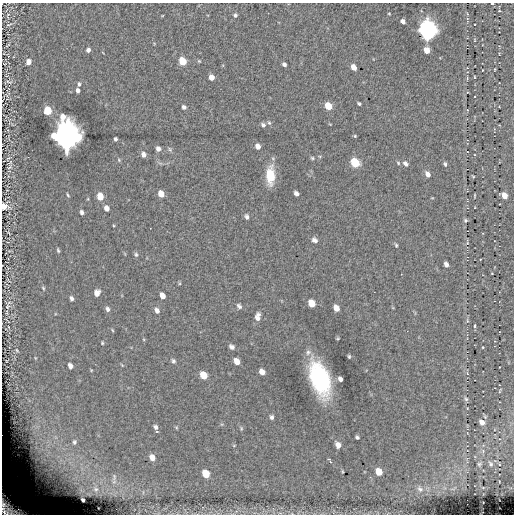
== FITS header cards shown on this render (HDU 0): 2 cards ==
NAXIS1  =                  512
NAXIS2  =                  512

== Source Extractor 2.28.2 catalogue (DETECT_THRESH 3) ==
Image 512 x 512 px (HDU 0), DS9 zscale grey, 1 PNG px = 1 image px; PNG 516 x 516 px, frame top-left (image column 1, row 512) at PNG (2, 3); no overlay
Background 0.331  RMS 5.2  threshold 15.7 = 3 sigma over >= 5 px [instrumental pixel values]
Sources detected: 114; all 114 listed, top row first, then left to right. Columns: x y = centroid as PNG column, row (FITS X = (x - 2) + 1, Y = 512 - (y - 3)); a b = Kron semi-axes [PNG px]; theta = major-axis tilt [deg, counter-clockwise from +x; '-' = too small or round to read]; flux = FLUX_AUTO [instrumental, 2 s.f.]
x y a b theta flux
492 4 3 2 - 1800
499 11 2 2 - 210
389 13 5 3 - 330
235 15 4 4 - 670
403 21 5 4 - 1800
9 24 6 2 15 310
428 31 7 6 - 240000
88 50 4 4 - 1300
426 50 5 5 - 3700
182 61 5 5 - 13000
199 61 5 3 - 330
28 62 4 4 - 3700
284 64 4 4 - 900
354 67 5 4 - 3100
495 69 3 2 - 240
482 70 3 2 - 190
211 77 5 4 - 2900
474 77 3 2 - 240
467 78 5 2 - 280
9 82 9 3 -16 450
79 84 5 4 - 680
78 90 4 4 - 1400
359 104 5 4 - 520
328 106 6 5 - 6800
184 107 5 4 - 880
48 110 5 5 - 16000
269 123 5 4 - 480
263 125 5 5 - 730
499 125 2 2 - 180
67 136 10 8 -77 850000
355 136 4 3 - 360
115 139 4 3 - 770
258 146 5 4 - 1700
158 149 5 4 - 1300
143 155 6 5 - 1500
8 158 7 3 34 500
312 158 5 4 - 430
119 160 5 4 - 340
355 163 7 5 -50 13000
405 164 8 5 -45 1100
445 164 6 4 -75 590
9 167 7 4 22 480
428 174 6 4 -56 1700
270 175 15 8 -89 10000
473 176 5 3 - 290
296 193 5 4 - 1100
161 194 6 5 - 3600
68 195 4 2 - 390
474 195 4 2 - 280
504 195 6 4 -47 3100
100 196 6 5 - 7200
4 207 5 5 - 6000
106 208 5 4 - 2200
81 212 4 3 - 910
247 217 8 6 -72 1000
465 220 5 4 - 470
314 240 8 7 - 1300
396 245 5 4 - 410
58 251 5 3 - 430
136 255 6 4 -74 570
480 259 2 2 - 250
446 264 5 4 - 1300
43 288 5 4 - 370
97 293 6 5 - 2400
162 296 6 4 -63 2300
71 298 4 3 - 900
311 303 6 5 - 5300
7 306 8 7 - 880
239 306 8 6 -50 1100
336 308 6 5 - 2600
107 309 5 4 - 880
157 310 6 4 -67 1300
258 315 8 6 -47 1200
257 318 8 6 -52 1600
467 321 5 4 - 380
475 326 5 2 - 450
112 330 4 3 - 280
338 338 4 3 - 350
102 343 4 3 - 370
232 347 6 5 - 1300
483 347 3 2 - 260
17 350 5 4 - 360
308 352 8 7 - 1300
349 356 3 3 - 450
173 361 5 5 - 650
237 361 6 5 - 2900
70 366 5 4 - 1600
262 372 6 5 - 2100
467 373 3 2 - 230
203 375 6 5 - 6300
320 379 23 12 -70 58000
340 379 5 4 - 1100
500 391 7 2 69 260
466 399 6 4 -62 550
272 417 5 4 - 920
482 422 5 4 - 1700
155 427 5 4 - 820
241 428 6 4 -73 420
357 437 4 3 - 590
74 442 8 7 - 1300
234 445 5 3 - 270
338 445 6 4 -63 2900
49 452 8 5 46 1800
152 457 5 4 - 2500
60 461 12 7 64 3100
330 461 6 3 -54 1700
479 464 5 4 - 440
491 464 7 4 -55 520
379 472 6 5 - 6200
206 474 6 5 - 8900
96 489 7 5 -20 830
420 489 8 6 -32 1200
83 500 4 3 - 690
10 508 25 14 -33 16000
At the frame edge (FLAGS 8, measured only in part): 3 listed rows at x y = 492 4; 4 207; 10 508